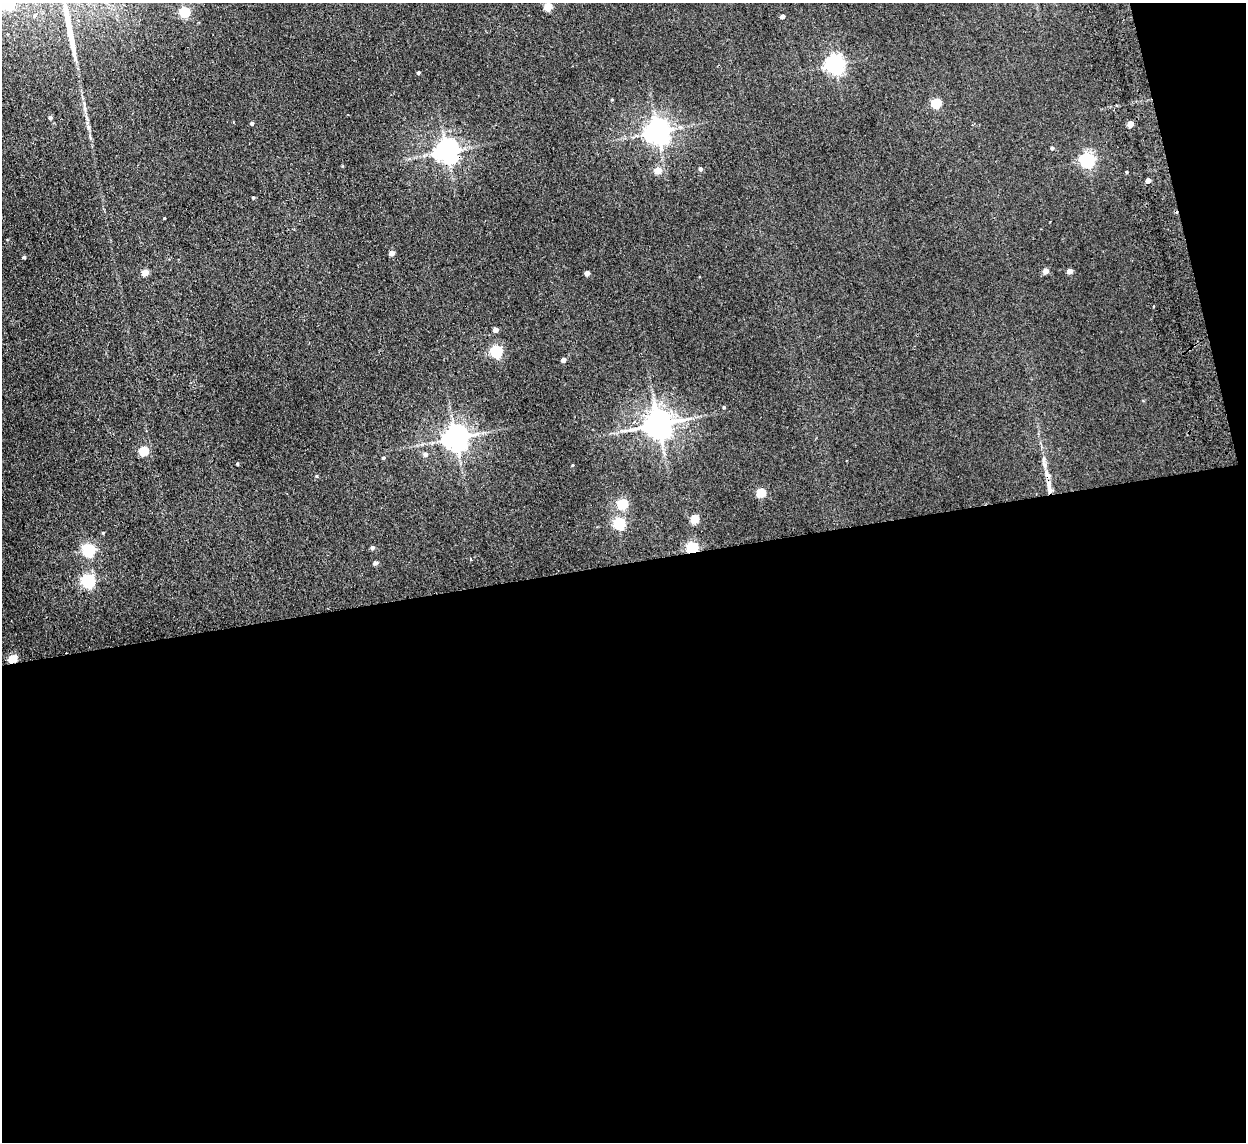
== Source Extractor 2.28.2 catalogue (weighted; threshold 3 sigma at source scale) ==
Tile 16 of 4 x 4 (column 4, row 4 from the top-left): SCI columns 3787-5030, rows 154-1293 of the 5082 x 4980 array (HDU 1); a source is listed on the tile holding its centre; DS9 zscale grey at full resolution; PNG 1248 x 1144 px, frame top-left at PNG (2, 3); no overlay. Shown black and unused: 53% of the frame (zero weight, under 2 of 3 exposures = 3% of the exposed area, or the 3 px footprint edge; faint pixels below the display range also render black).
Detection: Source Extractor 2.28.2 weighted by HDU 2 'WHT'; one run over the whole footprint, this tile lists its part. Background 0.0678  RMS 0.0098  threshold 0.044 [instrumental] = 3 sigma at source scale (4.5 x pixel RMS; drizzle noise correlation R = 1.50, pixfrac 1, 0.05/0.05 arcsec/px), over >= 5 px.
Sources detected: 56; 1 long thin detection or spike segment (spike, bleed or trail) — not listed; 1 inside a brighter listed object's ellipse — not listed separately; the other 54 listed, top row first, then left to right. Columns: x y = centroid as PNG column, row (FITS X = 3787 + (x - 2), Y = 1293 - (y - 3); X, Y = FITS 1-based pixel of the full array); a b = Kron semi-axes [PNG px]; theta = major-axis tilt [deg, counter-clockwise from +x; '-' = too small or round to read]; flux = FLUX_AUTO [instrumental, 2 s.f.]
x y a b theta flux
8 3 6 5 - 130
548 6 5 4 - 24
184 12 5 5 - 67
35 15 4 4 - 1
782 16 4 4 - 3.6
834 64 6 6 - 450
418 73 3 3 - 1.4
612 100 4 3 - 0.72
936 103 5 5 - 49
50 118 5 5 - 2.2
252 123 4 4 - 2
1130 124 4 4 - 14
657 132 7 7 - 920
1052 148 4 4 - 1.4
446 151 7 7 - 810
1087 160 6 6 - 240
700 169 4 4 - 2.4
658 170 5 5 - 15
1126 172 3 3 - 0.88
1148 181 4 4 - 7.5
253 197 5 3 - 0.91
164 218 3 3 - 0.91
391 253 4 4 - 5.5
24 257 4 3 - 1.6
1046 271 5 4 - 7.3
1069 271 4 4 - 7.7
145 272 4 4 - 16
587 273 4 4 - 6.4
495 330 4 4 - 5.3
496 351 5 5 - 110
563 360 4 4 - 4.5
724 407 3 3 - 1.1
658 424 8 8 - 1500
456 438 8 7 - 1000
144 451 5 5 - 42
425 454 5 5 - 3.6
383 458 4 4 - 1.2
1044 459 9 5 85 3
237 464 3 3 - 1.8
573 465 4 3 - 0.72
316 476 5 3 - 0.87
1049 487 20 6 -81 8.2
761 493 5 5 - 39
623 504 5 5 - 61
695 519 5 5 - 28
619 523 6 5 - 99
103 533 5 3 - 0.76
372 548 4 4 - 2.6
692 548 6 5 - 120
89 550 6 5 - 140
471 559 3 3 - 1.2
375 563 5 4 - 2.8
88 581 7 6 - 160
13 659 5 5 - 31
Overlapping masked pixels (flux is a lower limit): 4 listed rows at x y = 446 151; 1049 487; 692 548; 13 659
Isophote crosses this tile's border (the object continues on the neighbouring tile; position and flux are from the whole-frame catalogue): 1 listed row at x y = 8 3